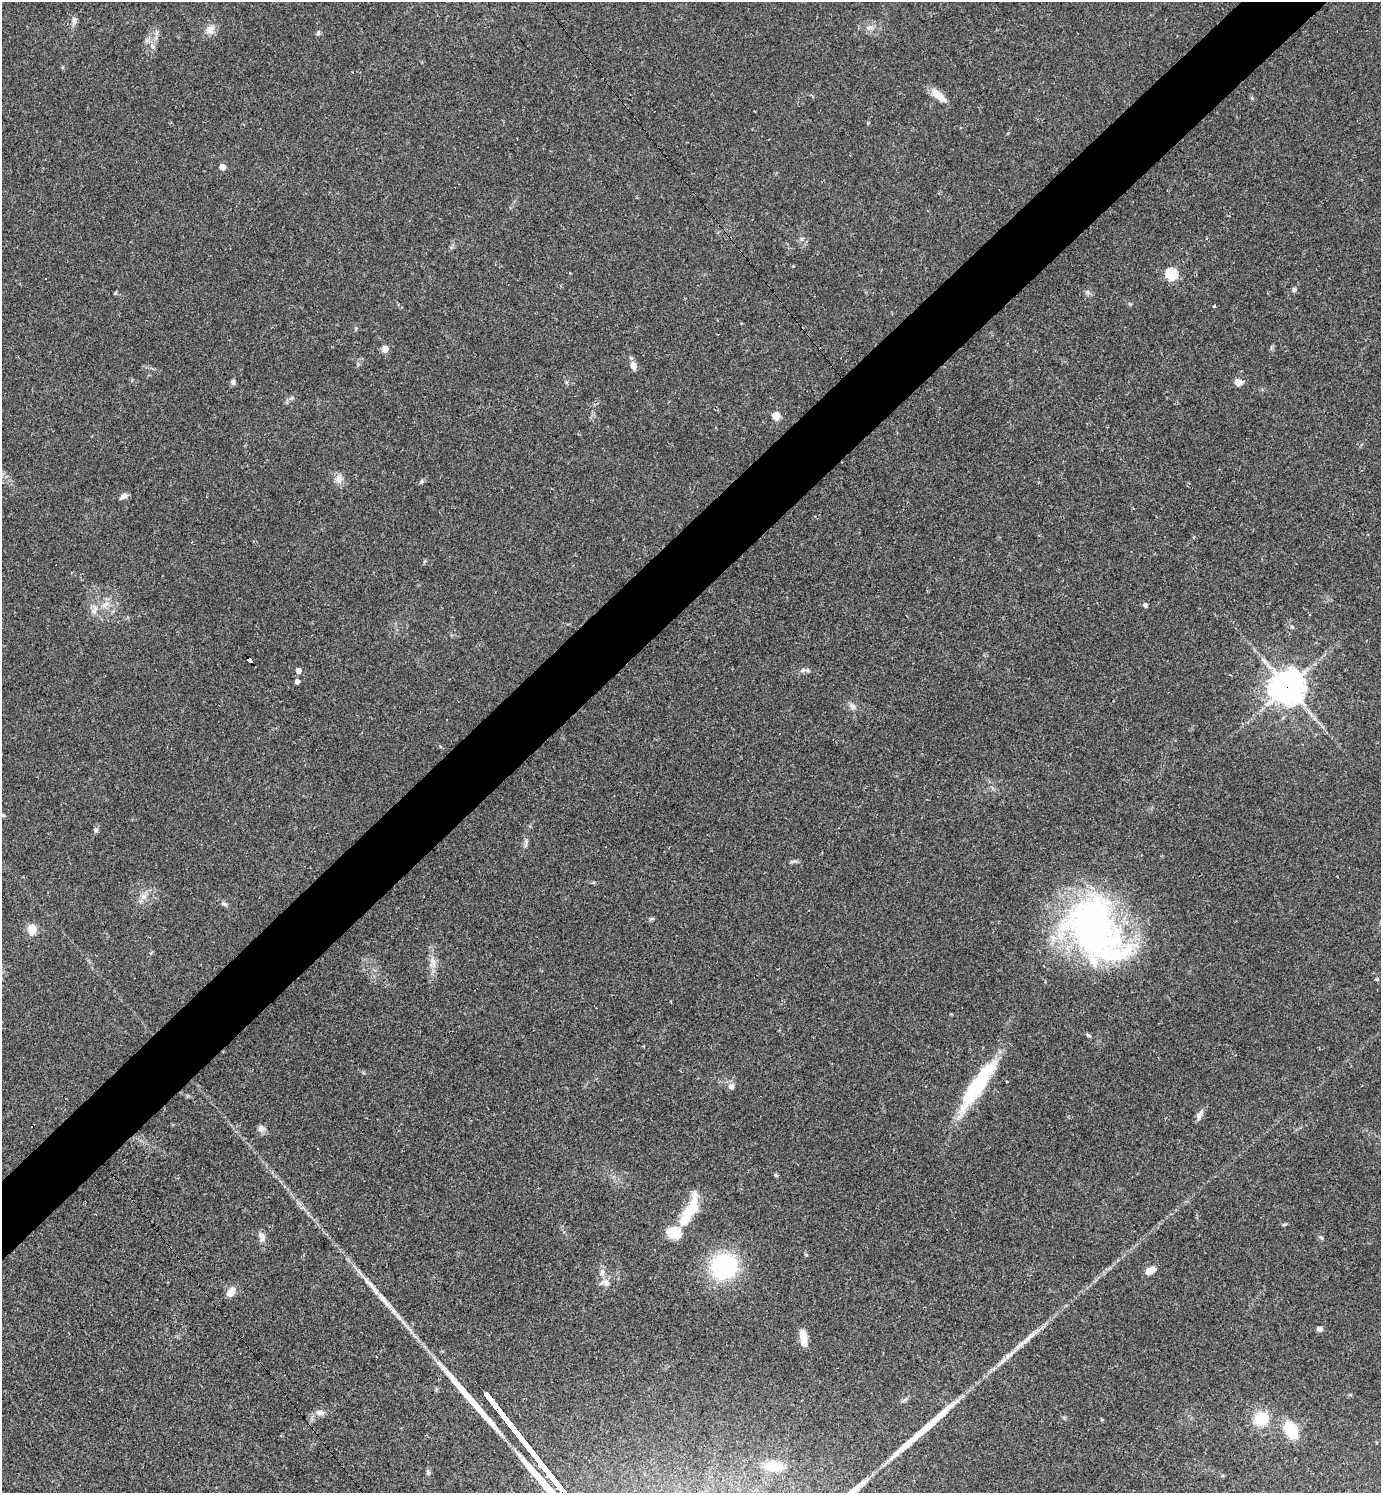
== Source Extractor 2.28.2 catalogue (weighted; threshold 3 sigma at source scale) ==
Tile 10 of 4 x 4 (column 2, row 3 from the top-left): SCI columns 1674-3052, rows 1492-2982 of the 5962 x 5964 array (HDU 1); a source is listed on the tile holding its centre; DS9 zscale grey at full resolution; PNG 1383 x 1495 px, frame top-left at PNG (2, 2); no overlay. Shown black and unused: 5% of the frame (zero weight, under 2 of 3 exposures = <1% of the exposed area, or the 3 px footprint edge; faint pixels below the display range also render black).
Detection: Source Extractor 2.28.2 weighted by HDU 2 'WHT'; one run over the whole footprint, this tile lists its part. Background 0.0346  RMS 0.0062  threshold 0.0281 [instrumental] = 3 sigma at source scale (4.5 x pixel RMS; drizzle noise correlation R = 1.50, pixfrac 1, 0.05/0.05 arcsec/px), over >= 5 px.
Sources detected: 86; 1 inside a brighter object's white glare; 9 cosmic-ray / hot-pixel residue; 3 long thin detections or spike segments (spike, bleed or trail) — not listed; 3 inside a brighter listed object's ellipse — not listed separately; the other 70 listed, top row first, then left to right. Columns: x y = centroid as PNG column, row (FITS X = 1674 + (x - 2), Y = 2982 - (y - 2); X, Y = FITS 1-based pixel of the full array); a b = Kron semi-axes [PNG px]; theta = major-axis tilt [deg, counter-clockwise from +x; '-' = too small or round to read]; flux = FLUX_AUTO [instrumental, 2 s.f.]
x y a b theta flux
73 21 13 4 87 2.2
870 27 9 6 17 2.4
210 30 13 11 63 4.7
156 33 8 4 -82 1.7
318 33 7 5 70 1.3
147 41 7 4 -18 1.4
152 46 6 6 - 1.8
938 95 21 8 -42 7.9
1252 98 6 4 -46 0.78
222 167 5 4 - 7.8
802 239 5 5 - 1.1
1171 274 6 5 - 60
46 278 2 2 - 0.5
1294 290 7 6 - 1.3
1087 292 7 4 -71 1.1
115 293 5 4 - 0.71
1214 306 4 3 - 0.68
385 349 5 5 - 8.9
633 366 7 6 - 5.3
233 382 7 6 - 1.6
1238 382 11 8 -12 3.6
776 416 7 7 - 7.5
339 478 14 9 84 3.9
421 482 7 5 59 1.1
124 496 9 5 31 2.5
105 604 14 7 31 4.4
1145 605 5 5 - 1.4
1292 627 6 5 - 0.97
249 660 5 4 - 63
807 670 9 6 -7 1.8
298 671 5 4 - 4.5
297 682 4 4 - 3.2
1287 687 11 11 - 1000
852 706 10 7 -42 2.6
3 815 6 5 - 0.83
96 830 6 6 - 1.6
526 842 12 5 83 2
794 861 13 3 16 1.4
144 896 11 8 34 3.9
224 904 8 5 -8 1.4
651 919 6 4 18 0.91
32 929 12 9 -85 7
1095 930 76 52 -55 250
433 963 18 8 -82 5.6
1088 1035 7 4 -20 1.1
731 1086 9 9 - 2.6
975 1090 72 15 55 49
1200 1114 14 6 55 3.1
33 1126 4 2 - 1.4
261 1128 10 9 - 2.7
776 1175 6 4 -44 0.81
689 1211 46 13 64 23
1284 1224 8 4 9 0.85
262 1237 12 8 -77 3.5
1321 1237 7 5 -37 1.1
806 1255 6 3 -20 0.56
724 1266 28 26 40 63
1150 1271 9 6 31 8.3
602 1272 11 7 75 3.1
605 1283 16 9 -1 4.4
231 1292 10 7 55 6.6
1319 1329 6 6 - 2.3
1029 1337 22 6 43 6.1
803 1338 19 7 -83 8.1
1001 1363 19 5 40 4.5
905 1400 7 4 21 1.3
320 1412 13 7 -7 3.3
1261 1419 12 11 - 21
1291 1430 16 11 -64 23
774 1466 21 10 -5 12
Overlapping masked pixels (flux is a lower limit): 3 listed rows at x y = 249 660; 1287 687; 33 1126